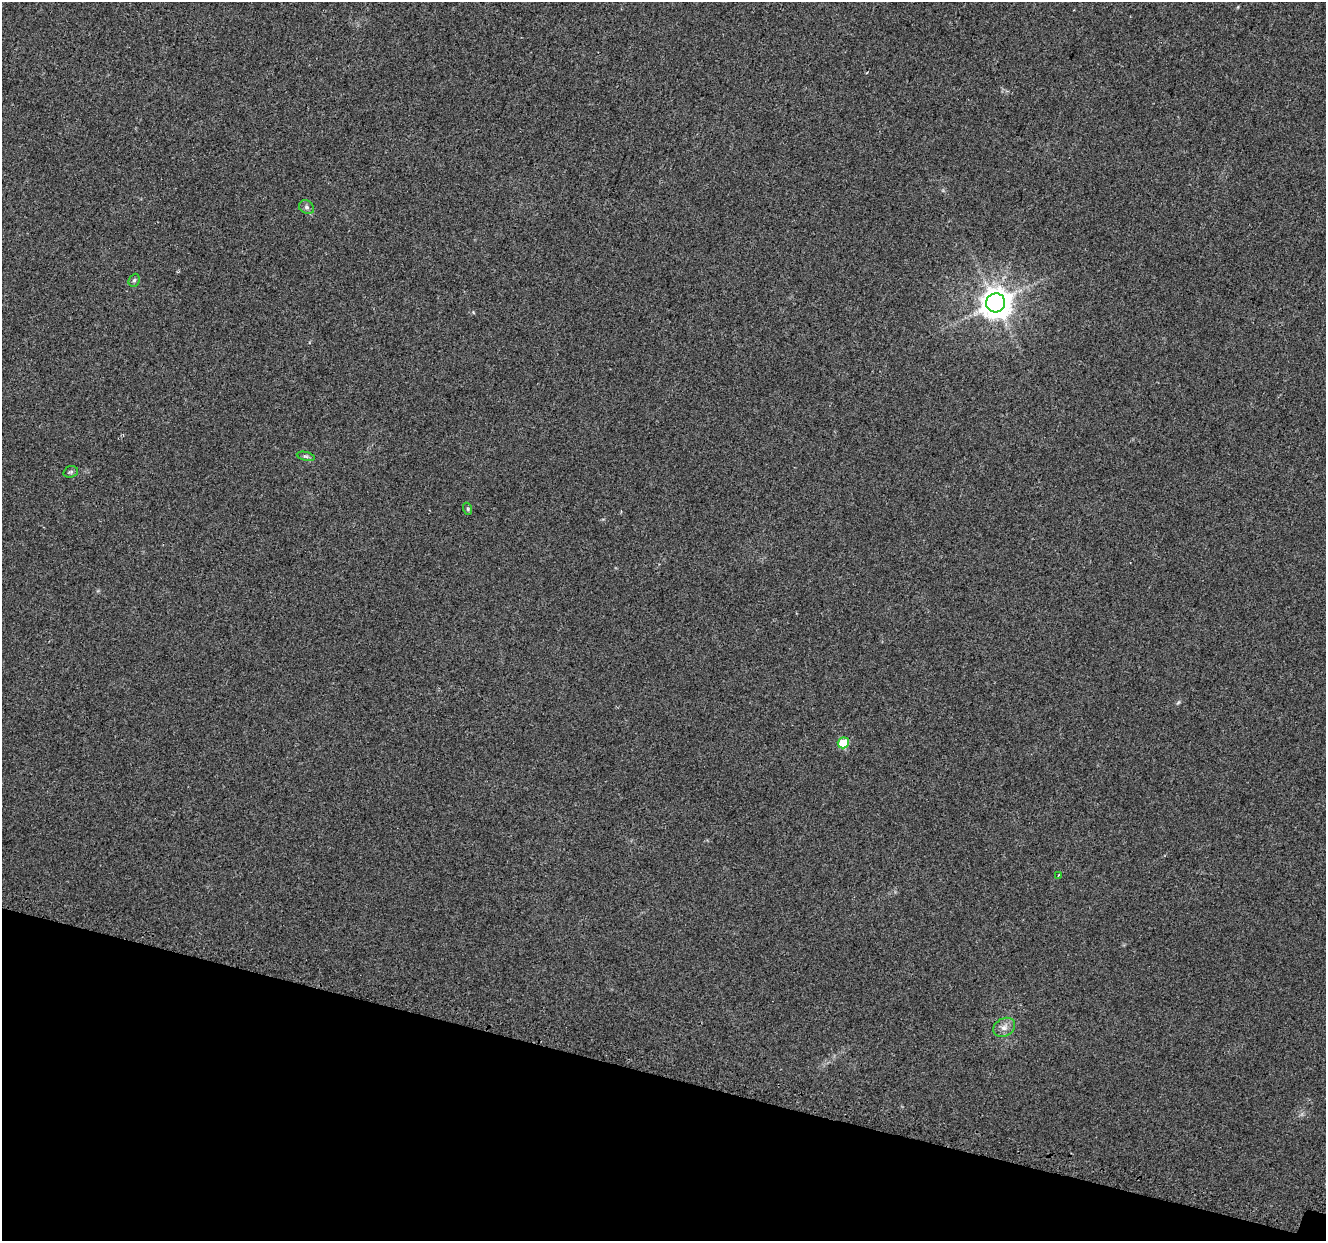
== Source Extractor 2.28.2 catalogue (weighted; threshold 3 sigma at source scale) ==
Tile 15 of 4 x 4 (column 3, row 4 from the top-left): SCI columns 2684-4007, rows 333-1571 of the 5424 x 5592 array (HDU 1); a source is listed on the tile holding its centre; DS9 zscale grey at full resolution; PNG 1328 x 1243 px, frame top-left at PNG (2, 2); each listed source drawn as its Kron ellipse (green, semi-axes under 4 px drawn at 4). Shown black and unused: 13% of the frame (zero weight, under 2 of 3 exposures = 3% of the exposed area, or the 3 px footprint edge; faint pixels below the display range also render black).
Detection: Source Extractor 2.28.2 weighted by HDU 2 'WHT'; one run over the whole footprint, this tile lists its part. Background 0.0309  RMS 0.0073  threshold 0.0328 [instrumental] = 3 sigma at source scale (4.5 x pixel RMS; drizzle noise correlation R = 1.50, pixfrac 1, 0.0396/0.0396 arcsec/px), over >= 5 px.
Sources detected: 9; all 9 listed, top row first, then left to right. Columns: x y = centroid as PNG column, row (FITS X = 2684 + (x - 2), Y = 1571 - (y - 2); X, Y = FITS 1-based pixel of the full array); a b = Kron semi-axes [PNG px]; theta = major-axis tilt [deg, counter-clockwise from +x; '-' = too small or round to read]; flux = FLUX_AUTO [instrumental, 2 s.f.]
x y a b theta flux
306 207 8 6 -31 2
134 280 7 5 66 1.4
996 303 9 9 - 1100
306 456 9 3 -13 1.3
71 472 7 5 19 1.3
468 509 6 4 -71 0.94
843 743 6 5 - 30
1058 875 3 2 - 0.59
1004 1027 11 9 30 4.2